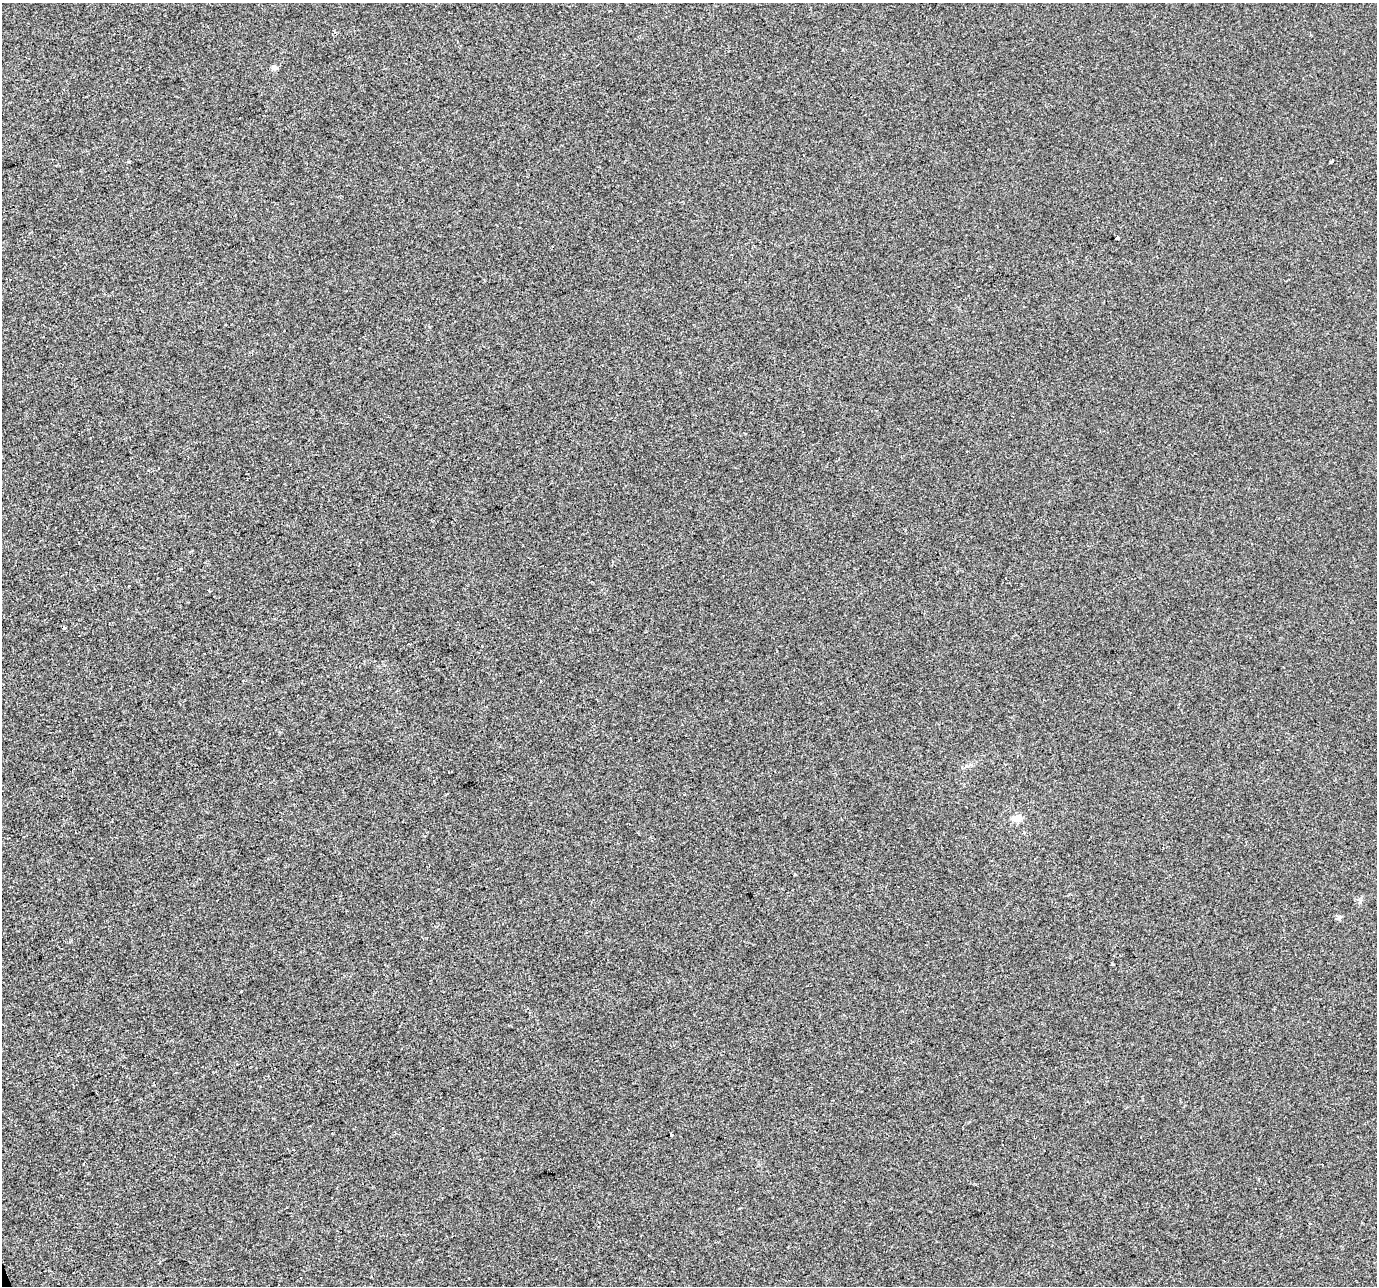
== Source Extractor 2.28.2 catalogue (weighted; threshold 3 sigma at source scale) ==
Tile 7 of 4 x 4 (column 3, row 2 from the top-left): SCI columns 2753-4127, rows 2700-3983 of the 5503 x 5342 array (HDU 1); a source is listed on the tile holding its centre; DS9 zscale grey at full resolution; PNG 1379 x 1288 px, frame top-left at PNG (2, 3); no overlay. Shown black and unused: <1% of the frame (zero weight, under 2 of 3 exposures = <1% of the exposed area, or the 3 px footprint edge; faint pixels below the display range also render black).
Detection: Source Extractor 2.28.2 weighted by HDU 2 'WHT'; one run over the whole footprint, this tile lists its part. Background -2.12e-04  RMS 0.0042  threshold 0.0189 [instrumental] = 3 sigma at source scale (4.5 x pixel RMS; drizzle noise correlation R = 1.50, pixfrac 1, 0.0396/0.0396 arcsec/px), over >= 5 px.
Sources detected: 10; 2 cosmic-ray / hot-pixel residue — not listed; the other 8 listed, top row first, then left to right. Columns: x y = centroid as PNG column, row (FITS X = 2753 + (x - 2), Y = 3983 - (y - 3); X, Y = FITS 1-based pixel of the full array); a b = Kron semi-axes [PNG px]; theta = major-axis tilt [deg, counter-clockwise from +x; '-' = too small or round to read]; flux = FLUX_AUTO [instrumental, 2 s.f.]
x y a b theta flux
275 67 5 5 - 2
1117 238 4 3 - 5
209 590 3 2 - 0.32
64 628 3 3 - 1.2
1017 818 12 8 2 2.9
1339 917 8 6 57 0.89
671 1134 3 3 - 2.5
84 1164 3 2 - 0.38